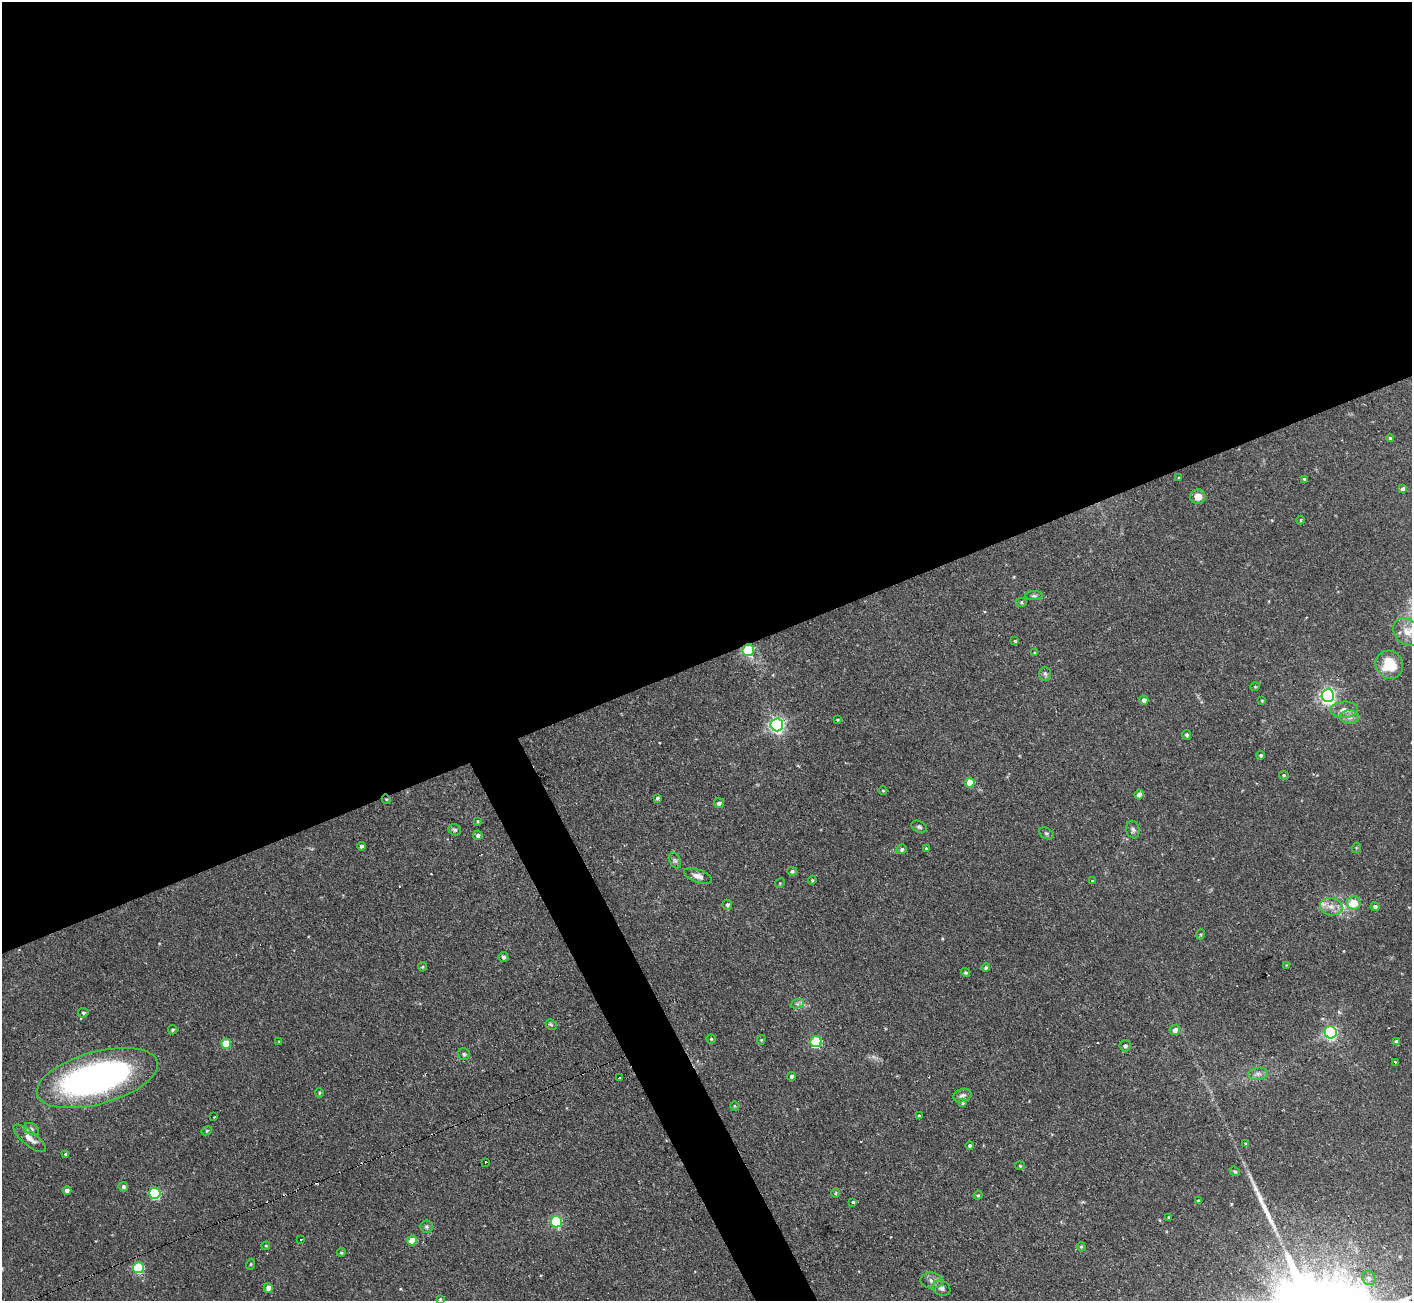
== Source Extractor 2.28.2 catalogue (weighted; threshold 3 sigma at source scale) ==
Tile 2 of 4 x 4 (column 2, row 1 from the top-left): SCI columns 1411-2820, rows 4045-5343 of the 5641 x 5624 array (HDU 1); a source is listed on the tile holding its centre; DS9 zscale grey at full resolution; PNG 1414 x 1303 px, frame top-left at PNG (2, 2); each listed source drawn as its Kron ellipse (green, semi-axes under 4 px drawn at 4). Shown black and unused: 53% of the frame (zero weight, under 2 of 3 exposures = <1% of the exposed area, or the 3 px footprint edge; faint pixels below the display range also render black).
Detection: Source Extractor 2.28.2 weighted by HDU 2 'WHT'; one run over the whole footprint, this tile lists its part. Background 0.094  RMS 0.0058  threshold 0.0261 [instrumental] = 3 sigma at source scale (4.5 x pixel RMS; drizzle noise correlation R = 1.50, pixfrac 1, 0.05/0.05 arcsec/px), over >= 5 px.
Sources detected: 119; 1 too faint to see at this stretch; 1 inside a brighter object's white glare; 3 cosmic-ray / hot-pixel residue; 1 long thin detection or spike segment (spike, bleed or trail) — neither listed nor drawn; the other 113 listed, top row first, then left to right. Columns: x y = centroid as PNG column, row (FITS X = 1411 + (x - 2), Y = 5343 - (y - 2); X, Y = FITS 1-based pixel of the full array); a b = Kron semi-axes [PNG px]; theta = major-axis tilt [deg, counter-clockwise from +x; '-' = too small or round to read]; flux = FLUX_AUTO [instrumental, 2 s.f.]
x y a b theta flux
1390 438 4 4 - 0.73
1179 478 3 3 - 0.48
1304 479 4 4 - 0.84
1403 489 4 4 - 2.2
1198 497 7 7 - 5.1
1301 520 4 3 - 0.47
1034 596 9 4 0 1.1
1021 602 5 4 - 0.88
1407 632 15 12 -49 6.8
1015 641 4 3 - 0.6
748 650 6 5 - 26
1035 653 4 3 - 0.65
1389 665 14 13 - 15
1045 674 7 6 - 1.3
1255 687 5 3 - 0.49
1328 696 6 6 - 170
1144 700 4 4 - 2.2
1262 701 3 3 - 0.55
1344 710 14 8 2 4.8
1350 717 9 7 -1 2.7
837 720 4 3 - 0.61
777 725 6 6 - 150
1186 735 5 4 - 1.2
1261 755 4 4 - 0.95
1284 775 5 4 - 0.71
970 782 5 5 - 9.7
883 790 4 3 - 0.51
1139 794 5 4 - 3.1
657 798 3 3 - 0.94
386 799 5 4 - 0.68
719 803 5 5 - 1.6
477 821 4 3 - 0.53
919 827 8 5 -27 1.2
455 830 6 5 - 1
1133 830 9 6 -72 1.6
1046 833 7 5 -29 1.1
478 835 5 4 - 1.6
361 846 4 4 - 1.6
926 848 3 2 - 0.62
1356 848 5 3 - 0.49
902 849 5 5 - 1.2
675 860 8 5 -62 1.3
792 871 5 4 - 1.3
698 876 14 6 -22 3.6
812 880 4 4 - 0.62
1092 881 4 2 - 0.37
780 883 5 4 - 0.59
1354 903 7 6 - 10
727 905 5 4 - 1.5
1331 907 11 8 -6 4.4
1375 907 4 4 - 1.5
1201 934 5 3 - 0.62
503 957 5 5 - 1.2
1286 965 3 3 - 0.7
422 967 4 4 - 0.63
986 968 4 4 - 1.3
966 973 5 4 - 1.1
797 1004 7 4 18 1.2
83 1013 5 5 - 0.95
551 1025 6 5 - 0.99
173 1030 5 4 - 0.91
1175 1030 5 5 - 2.9
1331 1032 6 6 - 110
711 1039 4 4 - 0.76
761 1040 5 4 - 0.62
279 1042 3 3 - 0.54
816 1042 5 5 - 41
1397 1042 4 4 - 2.2
226 1044 5 5 - 18
1125 1046 5 5 - 1.3
464 1054 6 5 - 1.1
1395 1062 3 3 - 1.1
1258 1074 10 6 7 2.2
791 1076 4 4 - 1.3
97 1078 62 26 15 200
619 1078 3 3 - 1.1
319 1093 5 4 - 0.69
962 1096 9 6 19 2.1
963 1103 4 4 - 0.59
734 1106 5 3 - 0.47
919 1116 3 3 - 0.88
214 1117 3 2 - 1.3
32 1129 8 5 -29 1.4
207 1131 5 4 - 0.84
30 1138 20 7 -39 5.2
1246 1144 4 3 - 0.83
970 1146 4 4 - 1.2
66 1154 3 3 - 0.99
485 1162 2 2 - 0.57
1020 1166 4 4 - 0.69
1235 1171 5 4 - 0.8
123 1187 5 4 - 1.3
67 1191 4 4 - 2.1
155 1193 5 5 - 51
836 1193 5 3 - 0.54
978 1195 4 3 - 0.62
1198 1200 3 3 - 0.61
853 1202 3 3 - 0.71
1169 1217 3 3 - 0.76
556 1222 6 5 - 59
426 1227 6 6 - 1.2
301 1239 3 3 - 1.3
412 1241 5 4 - 10
266 1246 4 4 - 0.59
1081 1247 5 4 - 0.78
341 1252 4 3 - 0.67
251 1264 5 3 - 0.54
138 1268 5 5 - 47
1369 1278 7 6 - 2
931 1281 11 8 -6 3.1
268 1288 5 4 - 3
941 1288 9 7 -29 2.3
440 1299 4 3 - 0.56
Overlapping masked pixels (flux is a lower limit): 2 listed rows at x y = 748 650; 386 799